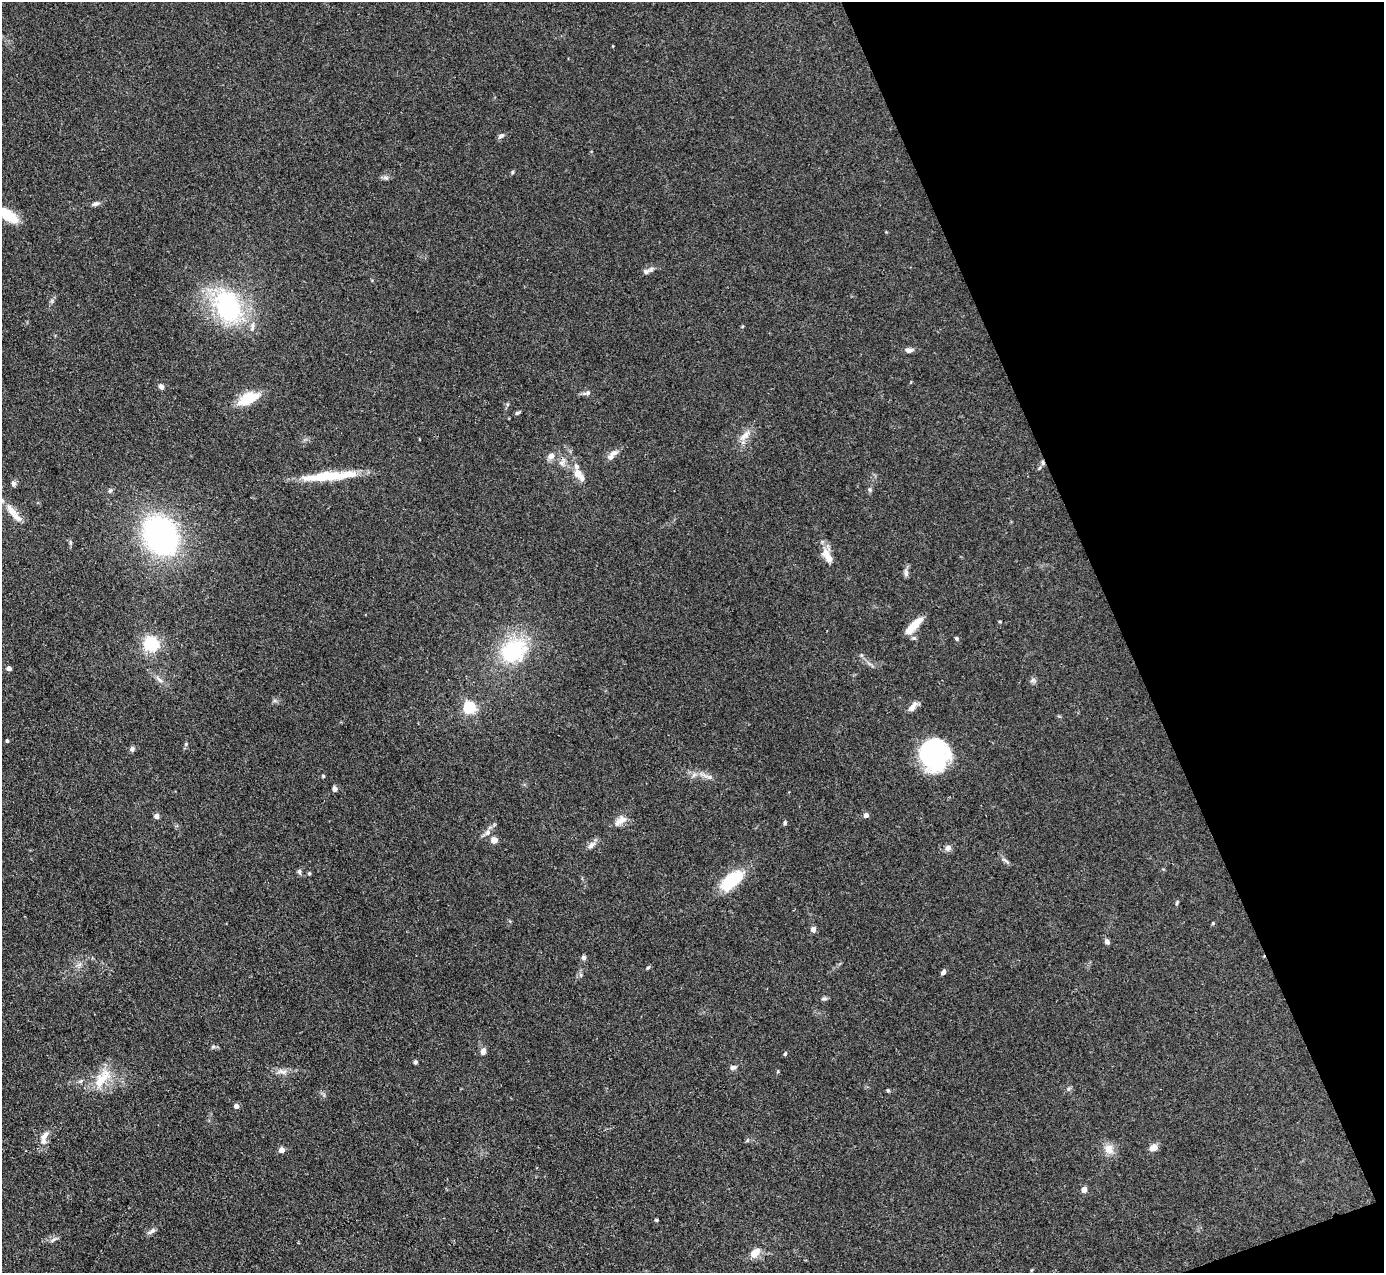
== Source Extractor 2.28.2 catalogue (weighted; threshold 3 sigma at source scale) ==
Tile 12 of 4 x 4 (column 4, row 3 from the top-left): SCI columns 4147-5528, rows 1554-2824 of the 5531 x 5521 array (HDU 1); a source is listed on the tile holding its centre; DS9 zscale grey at full resolution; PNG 1386 x 1275 px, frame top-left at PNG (2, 2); no overlay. Shown black and unused: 19% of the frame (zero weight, under 3 of 4 exposures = <1% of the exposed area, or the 3 px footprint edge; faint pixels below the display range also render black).
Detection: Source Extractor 2.28.2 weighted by HDU 2 'WHT'; one run over the whole footprint, this tile lists its part. Background 0.106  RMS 0.0066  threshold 0.0298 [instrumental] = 3 sigma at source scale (4.5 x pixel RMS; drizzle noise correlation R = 1.50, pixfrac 1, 0.05/0.05 arcsec/px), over >= 5 px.
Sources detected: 91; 1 cosmic-ray / hot-pixel residue — not listed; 5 inside a brighter listed object's ellipse — not listed separately; the other 85 listed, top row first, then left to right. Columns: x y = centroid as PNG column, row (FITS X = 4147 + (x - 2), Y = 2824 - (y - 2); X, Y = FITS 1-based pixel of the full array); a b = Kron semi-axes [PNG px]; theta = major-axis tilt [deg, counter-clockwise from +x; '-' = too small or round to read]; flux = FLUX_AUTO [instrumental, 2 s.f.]
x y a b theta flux
501 136 9 6 36 2
512 172 5 4 - 0.86
386 177 8 5 -19 1.7
95 204 9 5 12 2.2
8 215 23 10 -35 21
646 271 10 8 17 2.6
227 306 37 27 -64 85
909 350 10 6 6 2.6
161 386 7 6 - 2.1
587 393 12 6 18 2.1
248 399 19 9 24 23
517 413 7 4 17 1.1
745 435 19 8 45 6
613 453 12 7 22 3.7
551 456 10 8 32 4
562 462 13 7 60 3.6
578 473 10 8 -66 6.7
329 476 68 9 5 29
13 483 7 6 - 2.2
110 490 7 5 63 1.3
870 490 7 5 -88 1.4
11 510 24 9 -53 9.3
161 535 33 26 -59 170
70 542 6 4 -72 0.98
826 553 15 13 -59 6.7
906 573 12 6 -81 2.2
1000 622 5 3 - 0.58
914 625 25 8 46 12
957 639 5 5 - 1
151 644 6 6 - 180
513 651 32 24 34 53
861 655 6 4 -46 0.98
9 668 4 4 - 3.9
159 680 15 5 -42 3.2
1033 680 8 6 27 1.7
275 701 7 4 -18 1.1
913 706 14 7 52 4.3
469 708 5 5 - 91
7 741 4 3 - 0.92
186 744 5 4 - 0.79
132 749 6 6 - 1.9
933 755 26 23 -68 110
323 776 5 4 - 0.73
708 777 18 5 -18 3.9
334 788 7 5 -82 1.9
866 815 4 4 - 3.6
156 816 6 5 - 2.6
620 820 19 9 34 5.9
785 823 6 4 -78 1
488 832 10 7 58 3.1
494 840 4 4 - 10
591 845 12 7 41 3.2
948 848 8 7 - 2.8
1006 861 14 4 -39 1.9
299 872 8 5 -74 1.5
309 873 5 4 - 0.81
732 880 29 13 41 30
1177 903 6 4 88 0.86
1213 923 4 4 - 0.77
813 929 6 6 - 2.6
1107 942 7 5 -58 2.1
583 957 6 6 - 1.6
648 968 6 4 30 0.86
943 972 6 4 54 2.3
824 999 10 4 5 1.3
213 1047 7 5 66 1.3
483 1051 9 6 74 3.2
785 1054 5 4 - 0.72
415 1062 5 4 - 1.3
733 1067 10 6 14 2
778 1071 5 3 - 0.64
282 1072 18 7 -6 4.3
102 1079 35 14 51 18
81 1081 8 5 27 1.5
888 1090 5 4 - 0.82
236 1106 5 4 - 3.6
44 1136 15 8 54 4.5
1154 1148 10 7 21 4.6
1109 1149 15 13 -61 6.6
282 1150 4 4 - 6.4
1084 1190 4 4 - 6.5
656 1220 4 3 - 0.91
152 1231 12 6 35 2.4
54 1239 13 4 35 1.7
755 1253 14 9 44 7
Isophote crosses this tile's border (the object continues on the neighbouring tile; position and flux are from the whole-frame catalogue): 1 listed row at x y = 8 215